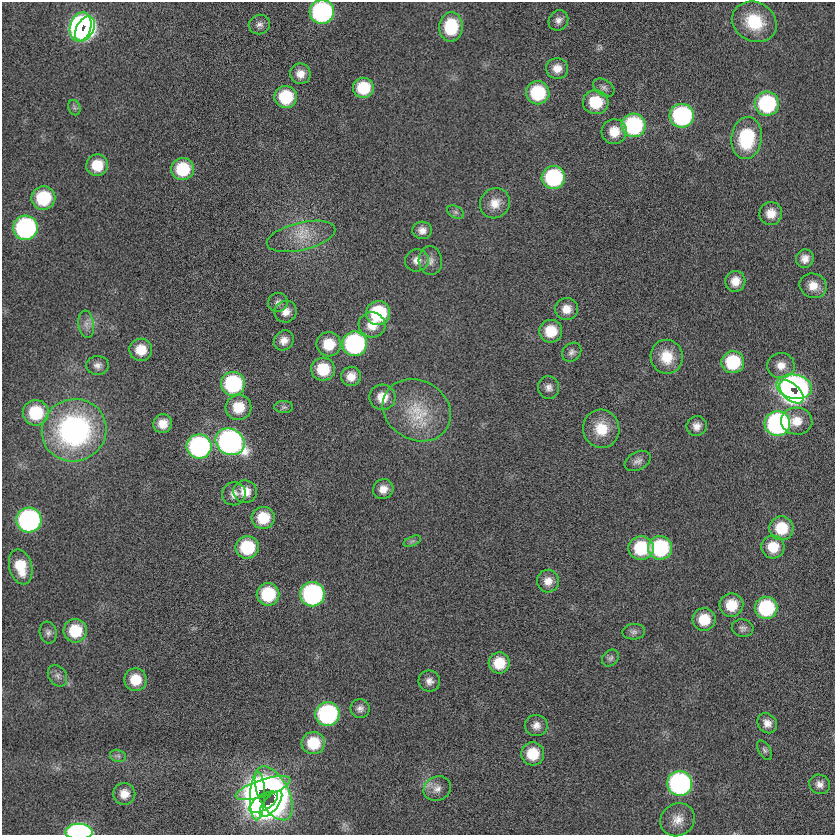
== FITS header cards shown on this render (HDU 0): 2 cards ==
NAXIS1  =                  833
NAXIS2  =                  833

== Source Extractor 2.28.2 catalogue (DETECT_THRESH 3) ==
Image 833 x 833 px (HDU 0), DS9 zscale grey, 1 PNG px = 1 image px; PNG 837 x 837 px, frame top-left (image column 1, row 833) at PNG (2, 2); each listed source drawn as its Kron ellipse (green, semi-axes under 4 px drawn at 4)
Background -0.206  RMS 4.9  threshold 14.8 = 3 sigma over >= 5 px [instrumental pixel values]
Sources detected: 117; all 117 listed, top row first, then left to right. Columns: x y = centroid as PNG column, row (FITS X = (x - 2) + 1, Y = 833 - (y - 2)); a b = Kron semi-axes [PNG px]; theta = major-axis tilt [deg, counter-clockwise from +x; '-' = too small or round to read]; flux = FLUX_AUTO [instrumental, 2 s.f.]
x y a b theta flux
322 12 12 12 - 69000
558 20 10 9 - 1800
754 22 23 19 -28 14000
259 25 11 9 18 1700
80 27 15 10 74 110000
451 27 14 11 85 16000
85 29 13 8 59 80000
557 68 11 10 - 3500
300 74 10 10 - 3300
363 88 10 10 - 12000
604 88 11 7 -33 1500
538 93 12 11 - 20000
286 97 11 11 - 15000
596 102 13 12 - 13000
767 104 12 12 - 35000
74 108 8 6 -71 870
682 116 12 12 - 52000
634 125 12 12 - 42000
614 132 12 12 - 6300
747 138 21 15 84 22000
97 165 11 10 - 8200
183 169 11 11 - 15000
553 177 12 11 - 34000
43 198 12 11 - 19000
495 203 15 14 - 4800
456 212 9 6 -27 860
771 213 11 11 - 4300
25 228 12 12 - 72000
422 230 9 9 - 2200
301 236 35 14 13 9100
805 259 9 8 - 2500
417 260 12 11 - 2800
430 261 14 11 -84 2500
735 281 10 10 - 4200
813 286 14 12 -22 4500
278 302 10 9 - 1400
566 309 12 11 - 4100
286 312 11 10 - 2900
378 313 12 12 - 25000
86 324 14 8 -82 2400
372 325 13 12 - 5500
551 331 11 11 - 8800
284 340 10 9 - 2700
329 344 12 12 - 8300
355 344 12 12 - 61000
141 350 11 11 - 6400
572 352 10 8 43 1500
667 357 17 16 - 8400
733 362 11 11 - 19000
97 365 11 9 0 1900
781 365 14 12 -3 3900
323 369 12 11 - 12000
351 376 10 9 - 3900
233 384 12 12 - 36000
794 387 18 12 -11 150000
549 388 11 10 - 2100
791 392 14 8 -42 89000
382 397 13 12 - 5900
238 407 13 12 - 8500
284 407 9 6 0 900
417 410 35 29 -30 19000
36 413 13 12 - 17000
797 421 15 13 -4 5700
777 423 13 12 - 81000
163 424 9 9 - 4200
697 426 10 9 - 2600
601 429 19 18 - 9200
74 430 32 31 - 76000
230 442 15 13 -32 130000
199 446 12 12 - 79000
638 461 14 9 27 1900
383 489 10 10 - 3100
245 492 12 11 - 4700
234 494 12 11 - 2700
263 518 11 11 - 9800
29 520 12 12 - 87000
781 528 12 12 - 11000
412 541 9 4 22 730
247 547 11 11 - 18000
773 547 11 11 - 7500
641 548 12 11 - 17000
660 548 12 11 - 32000
21 567 18 11 -75 9100
548 581 11 11 - 3400
268 594 11 11 - 18000
312 594 12 12 - 68000
731 605 12 11 - 8000
766 608 11 11 - 26000
704 619 11 11 - 8300
743 628 11 8 -8 1400
75 631 11 11 - 13000
634 632 11 7 5 1300
48 633 11 8 -80 1300
610 658 9 7 47 1100
499 663 10 10 - 9100
57 676 12 8 -56 1700
135 680 11 11 - 7400
429 681 11 10 - 2200
360 708 9 9 - 1800
327 714 12 12 - 55000
767 723 11 9 -47 2700
536 725 11 10 - 2400
313 743 11 11 - 11000
764 750 10 6 -58 1000
533 754 11 11 - 9700
118 756 8 6 -12 910
680 783 12 12 - 85000
820 784 10 9 - 2100
263 788 29 8 18 51000
437 789 14 12 26 3000
274 793 29 15 -63 130000
124 794 11 11 - 3900
257 796 24 7 88 83000
264 802 16 7 31 71000
271 804 15 7 51 73000
678 820 18 16 33 4700
79 832 13 8 1 65000
At the frame edge (FLAGS 8, measured only in part): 2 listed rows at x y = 322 12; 79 832